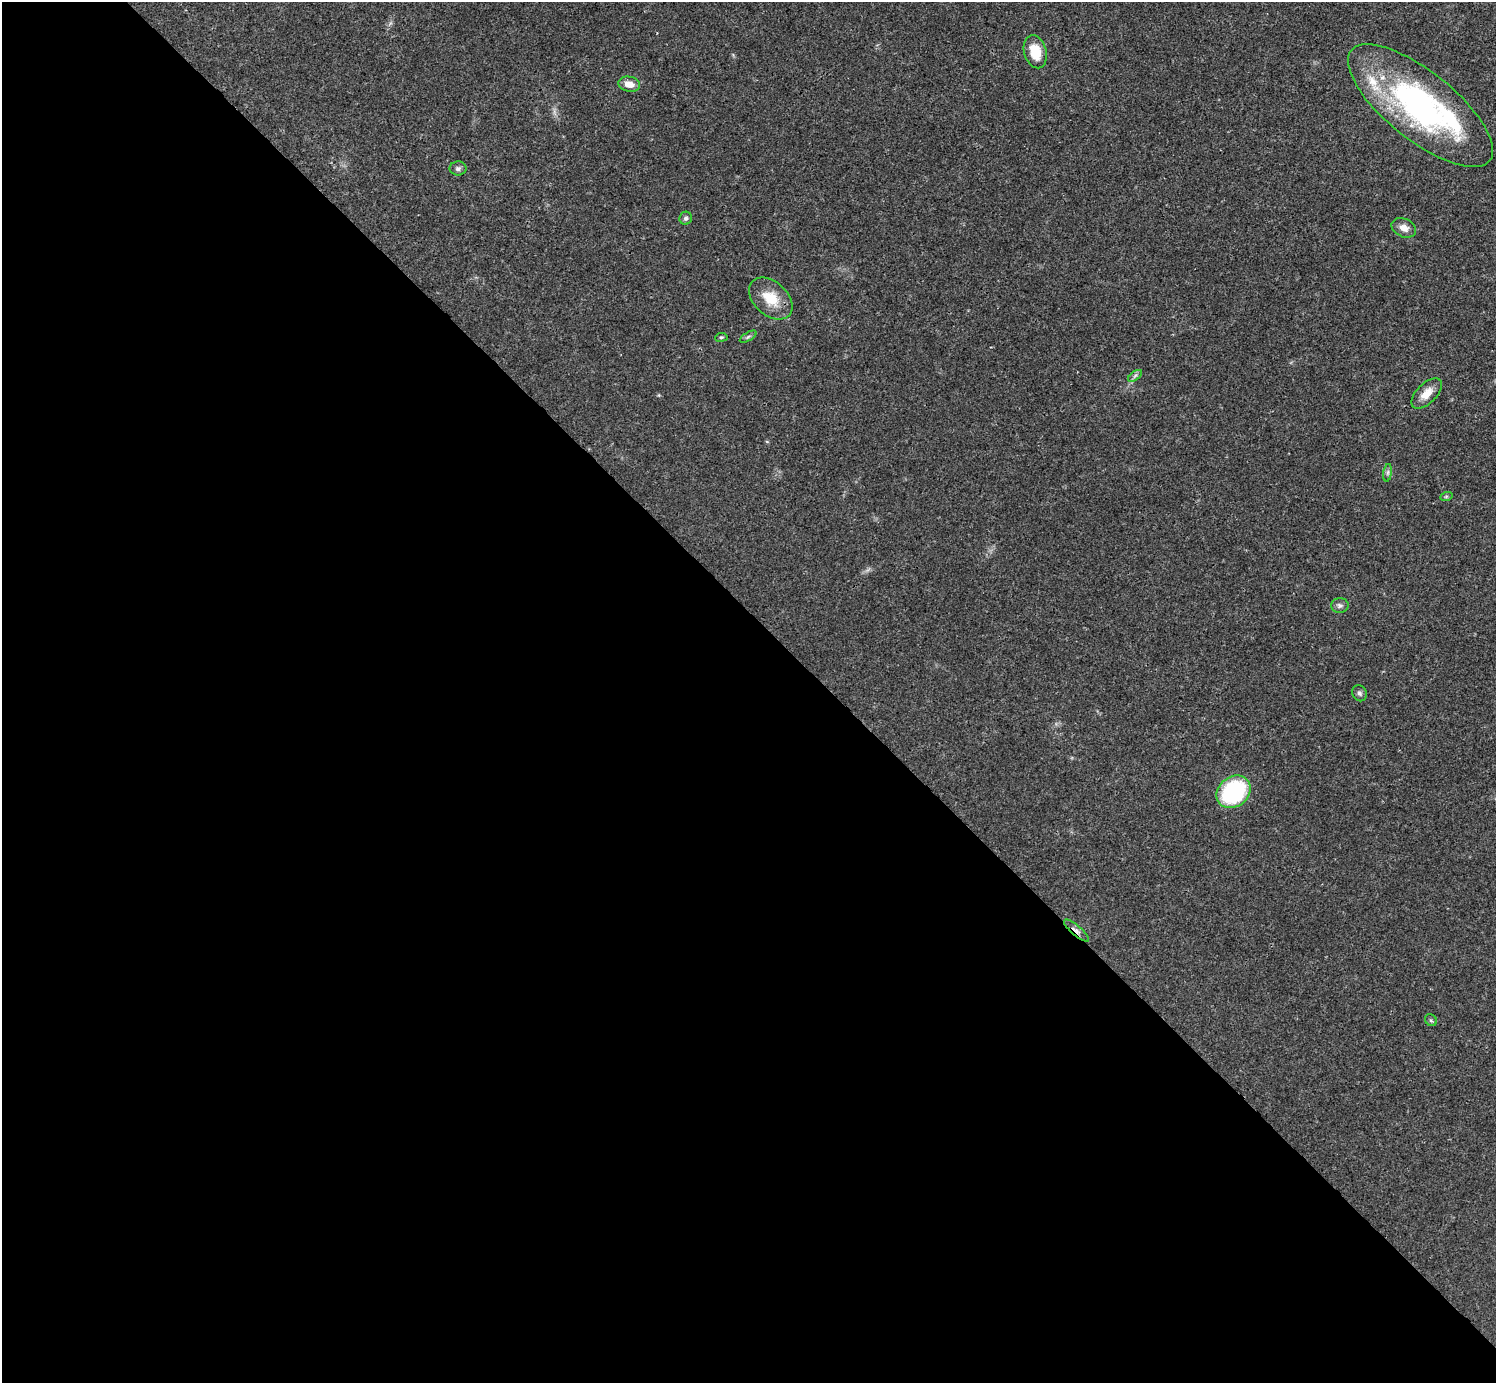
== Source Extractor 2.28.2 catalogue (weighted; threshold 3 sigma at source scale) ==
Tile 9 of 4 x 4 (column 1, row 3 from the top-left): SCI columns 2-1495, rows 1539-2919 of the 5981 x 5981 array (HDU 1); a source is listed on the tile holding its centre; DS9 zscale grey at full resolution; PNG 1498 x 1385 px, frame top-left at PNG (2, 2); each listed source drawn as its Kron ellipse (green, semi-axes under 4 px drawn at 4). Shown black and unused: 55% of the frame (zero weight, under 3 of 4 exposures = <1% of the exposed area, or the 3 px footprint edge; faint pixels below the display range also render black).
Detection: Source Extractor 2.28.2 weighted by HDU 2 'WHT'; one run over the whole footprint, this tile lists its part. Background 0.0208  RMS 0.0022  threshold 0.01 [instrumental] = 3 sigma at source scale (4.5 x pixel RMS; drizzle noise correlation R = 1.50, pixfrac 1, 0.05/0.05 arcsec/px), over >= 5 px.
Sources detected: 23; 3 inside a brighter object's white glare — neither listed nor drawn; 2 inside a brighter listed object's ellipse — not listed separately; the other 18 listed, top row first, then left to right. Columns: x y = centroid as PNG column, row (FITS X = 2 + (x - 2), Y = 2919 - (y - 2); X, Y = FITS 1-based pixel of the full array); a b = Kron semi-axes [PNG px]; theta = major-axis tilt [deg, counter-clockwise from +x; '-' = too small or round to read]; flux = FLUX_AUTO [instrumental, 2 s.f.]
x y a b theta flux
1035 52 17 11 -74 5.4
629 84 11 7 -10 2.1
1420 106 88 34 -39 57
458 168 8 7 - 0.65
686 218 6 6 - 0.59
1404 228 13 9 -26 1.7
771 298 25 17 -43 6
721 337 6 4 7 0.34
748 337 9 4 30 0.44
1135 376 8 4 38 0.53
1427 393 19 10 45 2.8
1388 473 9 4 81 0.54
1446 497 6 4 19 0.29
1340 605 9 7 -2 0.76
1359 693 8 7 - 0.65
1234 792 18 15 39 24
1076 931 16 5 -41 1.3
1431 1020 6 5 - 0.39
Overlapping masked pixels (flux is a lower limit): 1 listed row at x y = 1076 931